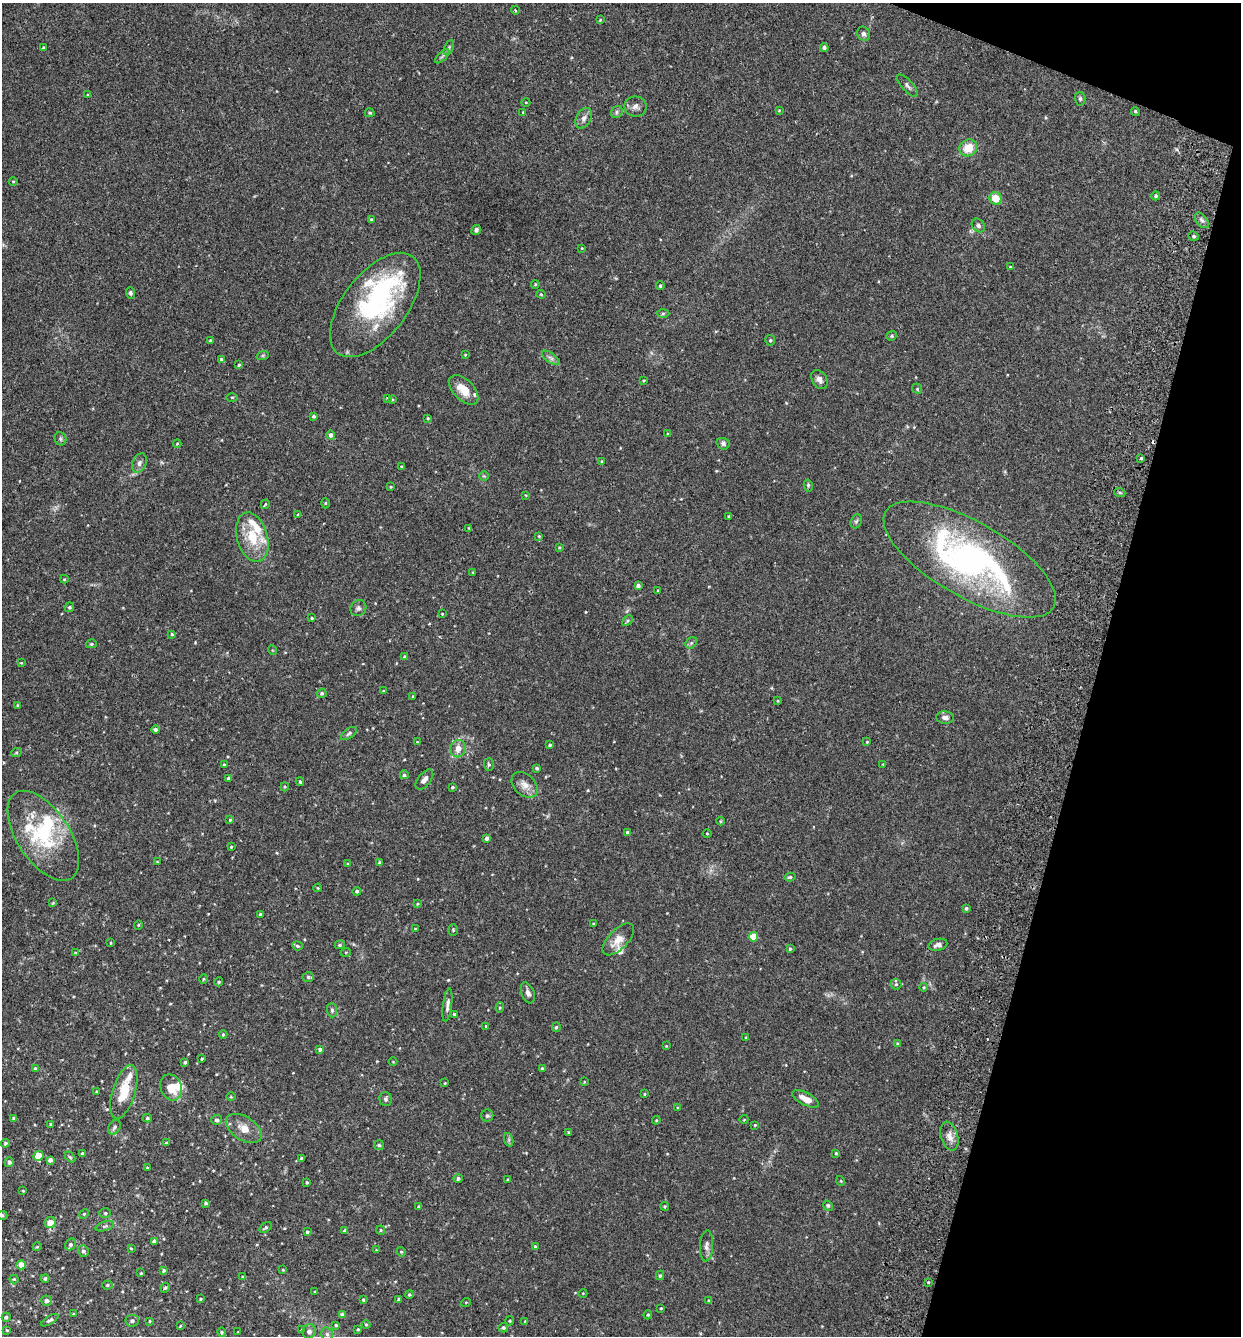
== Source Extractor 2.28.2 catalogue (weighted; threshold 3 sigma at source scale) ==
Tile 8 of 4 x 4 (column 4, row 2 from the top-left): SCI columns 3904-5142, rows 2687-4020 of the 5455 x 5375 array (HDU 1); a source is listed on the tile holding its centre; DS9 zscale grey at full resolution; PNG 1243 x 1338 px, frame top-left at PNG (2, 3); each listed source drawn as its Kron ellipse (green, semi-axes under 4 px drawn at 4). Shown black and unused: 13% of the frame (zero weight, under 2 of 3 exposures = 3% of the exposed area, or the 3 px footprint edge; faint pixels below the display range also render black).
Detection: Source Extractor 2.28.2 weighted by HDU 2 'WHT'; one run over the whole footprint, this tile lists its part. Background 0.0366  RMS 0.0047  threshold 0.0211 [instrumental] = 3 sigma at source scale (4.5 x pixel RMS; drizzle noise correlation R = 1.50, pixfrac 1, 0.05/0.05 arcsec/px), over >= 5 px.
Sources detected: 281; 1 inside a brighter object's white glare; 1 cosmic-ray / hot-pixel residue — neither listed nor drawn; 10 inside a brighter listed object's ellipse — not listed separately; the other 269 listed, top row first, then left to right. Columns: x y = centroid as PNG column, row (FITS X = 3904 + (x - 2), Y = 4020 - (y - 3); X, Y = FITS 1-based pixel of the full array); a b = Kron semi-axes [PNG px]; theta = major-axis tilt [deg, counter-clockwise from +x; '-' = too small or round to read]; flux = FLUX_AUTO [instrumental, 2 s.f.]
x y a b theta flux
515 10 4 3 - 0.34
600 20 4 3 - 0.4
864 34 7 6 - 1.5
449 47 8 4 64 0.79
44 48 4 4 - 0.68
824 48 4 4 - 0.97
442 56 9 3 45 0.91
907 86 14 5 -48 1.5
88 95 4 3 - 0.62
1080 99 7 5 -88 0.78
526 102 4 3 - 0.33
636 106 11 10 - 2.2
779 110 4 2 - 0.31
1135 111 4 4 - 0.66
523 112 4 3 - 0.33
617 112 6 5 - 0.87
370 113 5 4 - 0.55
584 118 11 7 60 2
968 148 9 8 - 7.1
13 181 4 3 - 0.37
1156 196 4 4 - 0.78
996 198 6 6 - 7
371 220 4 3 - 0.71
1202 220 9 5 -51 1.2
978 225 7 6 - 1.1
476 230 5 4 - 0.98
1194 236 5 4 - 0.65
582 248 3 2 - 0.28
1010 267 3 3 - 0.4
535 284 4 4 - 0.43
660 286 4 4 - 0.67
130 293 5 4 - 0.77
541 294 4 4 - 0.47
375 305 61 31 52 63
663 314 6 4 2 0.64
892 336 5 4 - 0.6
210 340 3 3 - 0.44
770 340 5 5 - 0.69
263 355 6 4 19 0.59
465 355 4 3 - 0.35
551 358 10 5 -35 1.3
221 359 4 4 - 0.6
239 365 4 3 - 0.59
819 379 10 7 -58 2.1
644 380 3 2 - 0.39
917 389 5 4 - 0.55
464 390 18 10 -45 6.5
232 397 5 3 - 0.5
387 398 4 3 - 0.3
392 400 4 2 - 0.35
314 416 3 3 - 0.81
428 418 3 2 - 0.46
667 434 4 3 - 0.46
331 435 4 4 - 1.3
60 439 7 5 -68 0.85
177 444 4 4 - 0.44
723 444 7 5 -19 1
1141 459 3 3 - 1
602 461 4 3 - 0.44
139 463 10 7 67 1.8
402 467 3 3 - 0.78
484 476 5 5 - 0.6
808 485 6 4 -79 0.56
391 487 3 3 - 0.38
1120 493 6 3 -20 0.56
526 495 4 4 - 0.34
325 503 5 3 - 0.42
265 504 5 3 - 0.41
298 515 4 3 - 0.65
729 516 4 4 - 0.47
856 521 7 5 66 0.86
469 528 4 3 - 0.31
539 536 3 3 - 0.4
252 537 25 15 -74 13
559 547 4 3 - 0.44
970 559 97 37 -30 130
473 572 4 3 - 0.33
64 579 4 4 - 0.42
638 586 4 4 - 1.4
658 591 3 3 - 0.49
69 607 5 4 - 0.71
358 608 8 7 - 1.3
442 614 3 2 - 0.37
312 618 4 3 - 0.44
628 621 6 4 46 0.71
172 634 4 3 - 0.61
691 643 6 5 - 1
91 644 5 4 - 0.65
272 650 5 3 - 0.34
405 657 4 3 - 0.89
21 663 3 2 - 0.49
383 691 3 3 - 0.33
322 693 5 4 - 0.7
413 696 3 2 - 0.29
778 701 4 2 - 0.42
17 705 4 3 - 0.29
945 717 9 6 -5 1.7
155 729 4 4 - 1.1
349 733 9 4 35 0.95
417 742 3 3 - 0.32
867 742 4 3 - 0.33
550 745 4 3 - 0.68
458 749 9 7 77 3.7
16 753 5 3 - 0.45
224 764 3 3 - 0.46
883 764 4 2 - 0.34
489 765 6 5 - 0.72
537 768 3 3 - 0.83
404 775 4 4 - 0.78
228 778 3 3 - 0.75
424 780 12 6 52 2.3
300 782 4 3 - 0.58
525 785 15 10 -44 4
285 787 4 4 - 0.48
452 787 3 3 - 0.63
230 820 4 4 - 0.48
721 821 4 3 - 0.4
628 833 4 4 - 1.7
707 834 4 3 - 0.33
43 836 51 26 -57 32
487 838 4 3 - 1.2
231 847 3 2 - 0.4
157 862 3 2 - 0.29
380 863 4 3 - 0.92
347 864 4 2 - 0.32
790 877 5 3 - 0.75
318 888 4 2 - 0.31
357 891 4 4 - 0.75
53 903 4 4 - 0.4
417 904 4 3 - 0.43
966 908 4 3 - 0.68
260 914 3 3 - 0.57
593 923 4 2 - 0.37
138 925 5 3 - 0.38
415 929 3 2 - 0.31
453 930 6 4 -88 0.59
753 937 4 4 - 12
618 939 20 9 45 5.3
111 943 4 2 - 0.3
340 945 5 4 - 0.64
938 945 9 6 15 1.8
297 946 5 4 - 0.59
790 949 4 3 - 0.56
346 952 5 3 - 0.36
75 953 4 4 - 0.38
308 977 5 5 - 0.8
203 979 4 3 - 0.41
219 982 4 4 - 0.55
896 984 5 5 - 0.75
924 987 4 3 - 0.41
528 993 11 6 -69 1.7
447 1005 17 4 82 1.9
500 1008 5 4 - 0.57
332 1010 7 5 -89 1
454 1014 3 3 - 0.47
486 1026 3 3 - 0.34
556 1027 5 4 - 0.65
223 1034 4 3 - 0.64
746 1037 4 2 - 0.32
898 1044 4 4 - 0.78
666 1046 3 3 - 0.3
320 1049 4 4 - 1
202 1059 3 2 - 0.43
185 1062 4 3 - 0.71
393 1062 4 3 - 0.29
35 1068 4 3 - 0.45
542 1068 4 3 - 0.48
584 1082 4 3 - 0.36
445 1083 3 2 - 0.33
171 1087 13 10 -67 6.9
97 1091 4 3 - 0.46
124 1092 28 11 73 12
645 1094 4 2 - 0.35
231 1097 5 3 - 0.39
385 1099 7 6 - 1.1
806 1099 14 6 -28 3.9
678 1108 4 4 - 0.56
487 1116 6 6 - 1
14 1118 4 3 - 0.92
147 1118 4 4 - 0.56
744 1119 4 3 - 0.32
217 1120 5 5 - 0.93
656 1120 4 4 - 0.5
51 1124 3 3 - 0.48
755 1125 4 4 - 0.41
114 1127 8 5 60 1.2
244 1128 20 11 -33 5.3
569 1132 3 3 - 0.56
949 1136 15 8 -74 3.2
509 1140 7 4 -72 0.85
5 1143 4 3 - 0.64
166 1143 3 3 - 0.5
379 1145 5 5 - 0.61
836 1153 4 4 - 0.46
82 1154 3 3 - 0.78
38 1156 5 4 - 11
70 1157 6 3 -45 0.53
301 1158 3 3 - 0.48
50 1160 4 4 - 1.7
9 1162 5 4 - 1.2
147 1167 3 2 - 0.28
458 1178 4 4 - 1
508 1180 4 3 - 0.62
841 1181 5 3 - 0.34
307 1182 3 2 - 0.49
23 1191 3 2 - 0.29
206 1203 4 3 - 0.67
418 1206 3 3 - 0.38
665 1206 4 4 - 0.46
828 1206 5 4 - 0.66
105 1213 6 5 - 0.75
84 1214 5 4 - 0.59
2 1215 5 4 - 0.52
50 1222 6 5 - 4.8
105 1226 9 4 18 1.1
266 1227 7 4 38 0.74
345 1230 4 4 - 0.65
381 1230 5 4 - 0.52
307 1232 3 3 - 0.71
154 1241 4 4 - 1.3
70 1244 6 5 - 1.2
535 1246 4 3 - 0.6
706 1246 15 6 87 2.1
37 1247 4 3 - 0.37
131 1248 3 3 - 0.38
376 1250 3 3 - 0.32
83 1251 6 5 - 1.3
401 1252 5 4 - 0.55
21 1265 4 4 - 5.5
164 1270 4 4 - 0.66
283 1270 3 3 - 0.39
141 1273 3 2 - 0.41
660 1275 5 4 - 0.69
242 1277 4 3 - 0.31
45 1278 4 4 - 0.9
14 1279 4 4 - 0.43
928 1282 3 2 - 0.41
107 1285 5 4 - 0.66
165 1288 5 4 - 0.58
315 1291 4 2 - 0.33
583 1293 4 3 - 0.31
409 1294 4 4 - 0.65
201 1299 3 3 - 0.46
363 1300 4 3 - 0.52
399 1300 4 4 - 1.1
47 1301 5 5 - 1.4
709 1301 3 3 - 0.85
466 1302 5 3 - 0.39
661 1308 3 2 - 0.42
73 1314 3 3 - 0.42
342 1315 4 4 - 1.3
648 1315 4 4 - 0.51
6 1317 4 4 - 0.74
50 1320 10 3 32 0.87
132 1321 6 6 - 1.3
150 1321 4 3 - 0.39
510 1321 4 4 - 0.46
525 1321 4 3 - 0.42
336 1325 3 3 - 0.56
366 1325 4 4 - 0.46
180 1326 4 2 - 0.42
503 1328 5 4 - 0.8
358 1329 3 2 - 0.43
7 1330 3 2 - 0.33
302 1330 4 3 - 0.61
309 1331 7 6 - 1.7
222 1332 5 3 - 0.53
238 1332 3 2 - 0.36
327 1334 7 5 -75 1.3
Isophote crosses this tile's border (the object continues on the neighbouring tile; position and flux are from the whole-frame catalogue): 1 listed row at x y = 2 1215